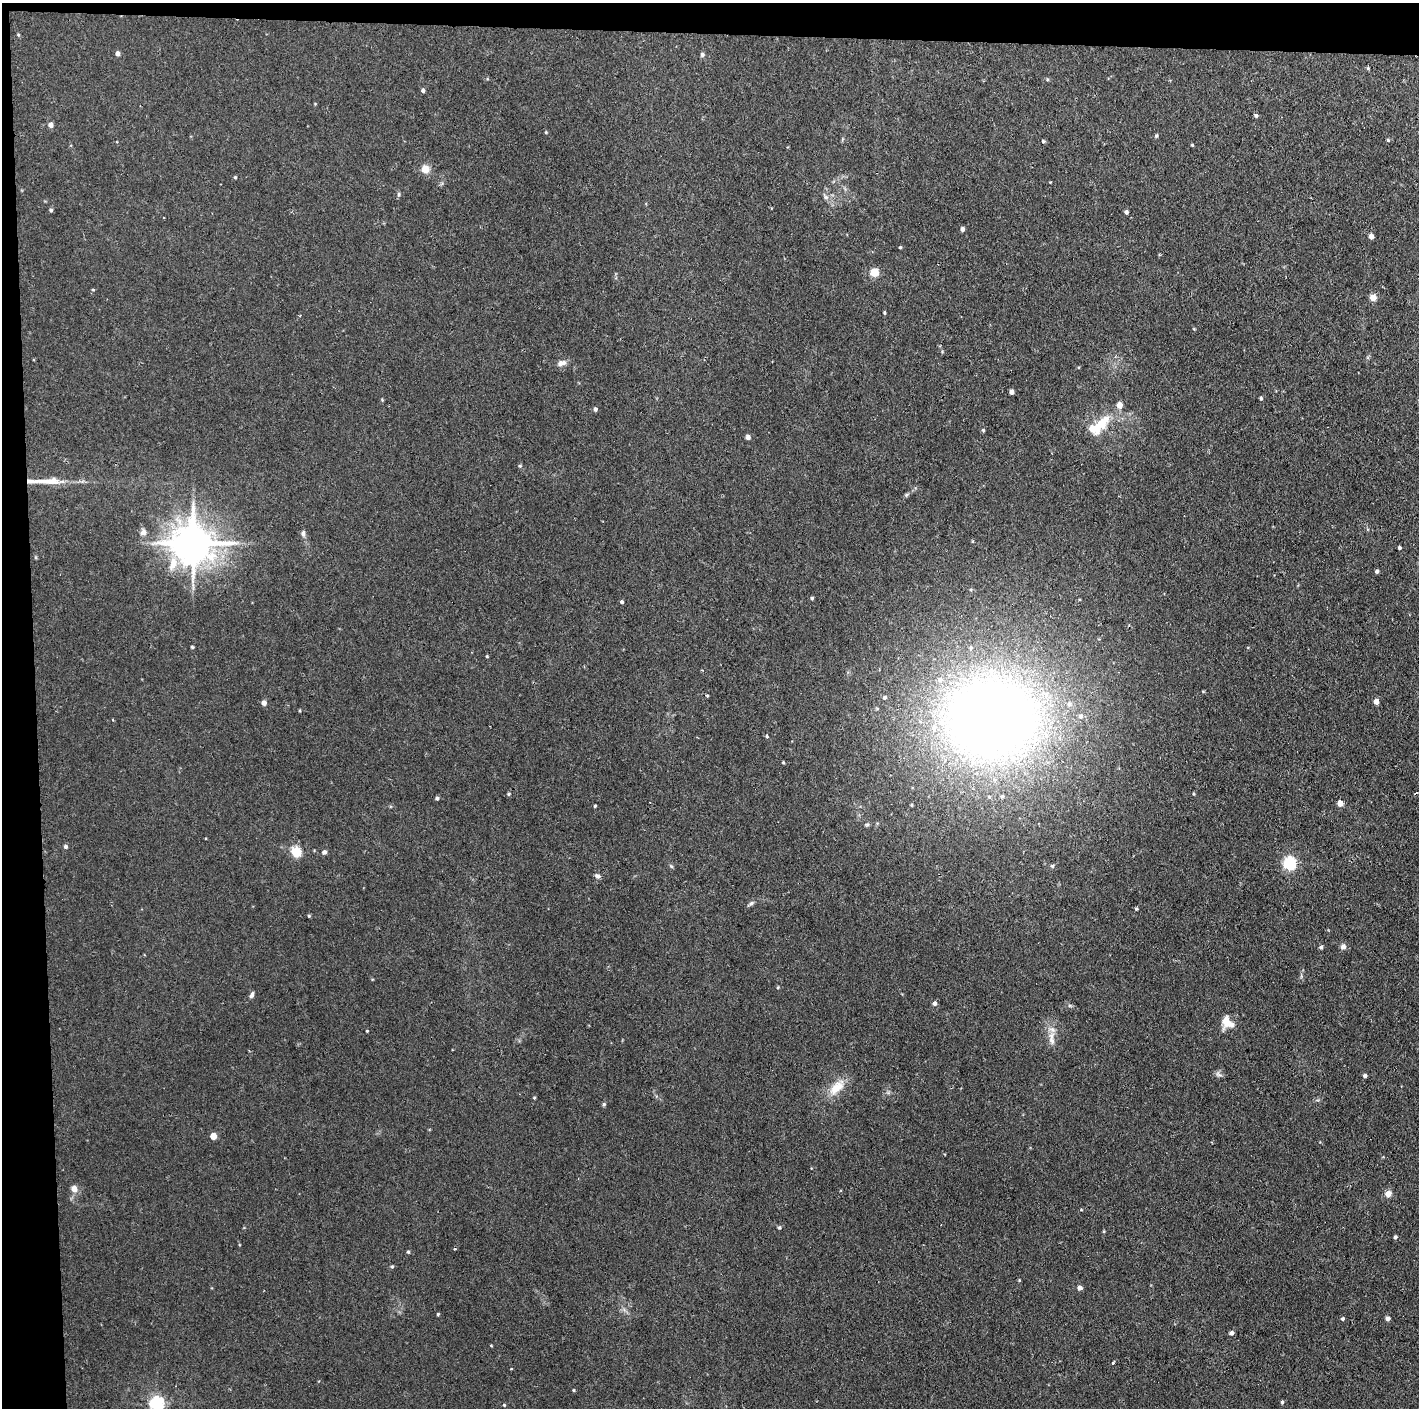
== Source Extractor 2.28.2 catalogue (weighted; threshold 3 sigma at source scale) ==
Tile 1 of 3 x 3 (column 1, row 1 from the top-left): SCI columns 1-1417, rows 2814-4219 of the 4250 x 4220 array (HDU 1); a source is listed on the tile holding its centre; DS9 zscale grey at full resolution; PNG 1421 x 1410 px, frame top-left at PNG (2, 3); no overlay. Shown black and unused: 5% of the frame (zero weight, under 2 of 3 exposures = <1% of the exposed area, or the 3 px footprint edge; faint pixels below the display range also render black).
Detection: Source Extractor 2.28.2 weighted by HDU 2 'WHT'; one run over the whole footprint, this tile lists its part. Background 0.0464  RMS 0.0053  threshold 0.0237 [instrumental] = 3 sigma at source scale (4.5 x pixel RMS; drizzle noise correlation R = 1.50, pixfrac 1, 0.05/0.05 arcsec/px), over >= 5 px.
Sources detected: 109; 2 cosmic-ray / hot-pixel residue — not listed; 7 inside a brighter listed object's ellipse — not listed separately; the other 100 listed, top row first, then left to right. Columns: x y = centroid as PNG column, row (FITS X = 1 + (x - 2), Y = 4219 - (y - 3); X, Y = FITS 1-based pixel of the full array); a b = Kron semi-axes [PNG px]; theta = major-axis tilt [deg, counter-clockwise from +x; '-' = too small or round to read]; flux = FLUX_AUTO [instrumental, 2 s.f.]
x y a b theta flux
18 35 4 3 - 0.5
117 54 4 4 - 2.3
702 54 5 5 - 1.2
1368 68 4 4 - 0.59
423 90 5 4 - 1.2
1256 115 5 4 - 0.88
51 125 5 4 - 3
1156 136 5 4 - 0.71
1388 140 4 4 - 0.57
1043 141 4 4 - 0.68
1192 145 4 3 - 0.49
425 169 7 6 - 6.2
235 177 4 4 - 0.6
399 194 5 4 - 0.8
826 197 7 6 - 1.4
51 210 5 4 - 0.8
1126 212 4 4 - 1.3
962 229 4 4 - 1.7
1371 236 5 5 - 2.3
900 247 3 3 - 0.57
874 272 6 6 - 9.4
93 290 4 3 - 0.5
1373 298 6 6 - 4.3
884 313 4 3 - 0.58
300 315 3 2 - 0.41
562 363 11 7 13 2.7
1011 392 4 4 - 2.4
1261 398 4 4 - 0.73
1119 405 5 5 - 6.2
595 409 5 4 - 1.2
1102 423 16 14 73 8.5
983 430 4 4 - 0.62
748 437 5 4 - 2.1
520 466 5 4 - 0.64
48 481 32 8 1 9.5
906 495 6 4 71 0.7
143 532 9 7 39 2.1
303 533 8 5 84 1.3
193 543 12 11 - 1600
1399 548 3 3 - 1.1
173 564 20 10 75 6.6
1377 571 4 3 - 1.4
812 598 4 4 - 0.7
622 602 4 4 - 0.92
192 647 4 3 - 0.64
487 656 4 3 - 0.47
707 696 4 3 - 0.49
1376 701 4 4 - 4.7
264 703 5 5 - 2.3
991 718 110 98 0 490
113 719 3 2 - 0.53
767 736 3 3 - 0.97
783 762 4 3 - 0.52
509 794 5 4 - 0.71
437 798 4 4 - 0.93
1340 803 4 4 - 6.3
912 805 5 3 - 0.51
595 806 3 3 - 0.58
867 825 6 4 39 0.81
65 846 5 5 - 1.1
296 852 5 5 - 35
324 852 5 4 - 1.8
1290 863 6 5 - 92
671 866 6 4 -45 0.68
1052 866 5 5 - 0.83
597 876 8 6 -40 1.4
751 904 9 5 33 1.2
1136 909 4 3 - 0.63
309 916 4 4 - 0.58
1321 947 5 5 - 0.97
1343 947 7 6 - 1.9
252 995 7 4 68 1.5
934 1003 6 5 - 1.4
1227 1022 14 11 -45 7.8
367 1031 3 3 - 0.45
1051 1038 22 7 -85 4.8
1218 1074 9 5 -30 1.4
1365 1076 4 4 - 1.1
837 1087 26 12 43 9.3
534 1098 4 3 - 0.5
604 1104 5 4 - 0.72
213 1136 4 4 - 9.5
74 1189 9 8 - 3.1
1388 1194 6 6 - 3.9
779 1227 5 4 - 0.71
1395 1237 4 4 - 1.2
408 1252 4 3 - 0.6
392 1267 4 4 - 0.64
1019 1280 4 4 - 0.44
1079 1288 6 5 - 1.8
438 1314 4 4 - 0.56
1387 1318 5 4 - 1.6
1342 1319 4 4 - 0.91
1232 1333 4 4 - 2
1113 1363 3 2 - 0.75
511 1369 3 3 - 0.73
574 1390 4 3 - 0.43
1282 1402 4 4 - 0.73
157 1403 6 6 - 120
504 1405 5 3 - 0.48
Isophote crosses this tile's border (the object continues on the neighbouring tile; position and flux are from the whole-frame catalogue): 1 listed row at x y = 157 1403